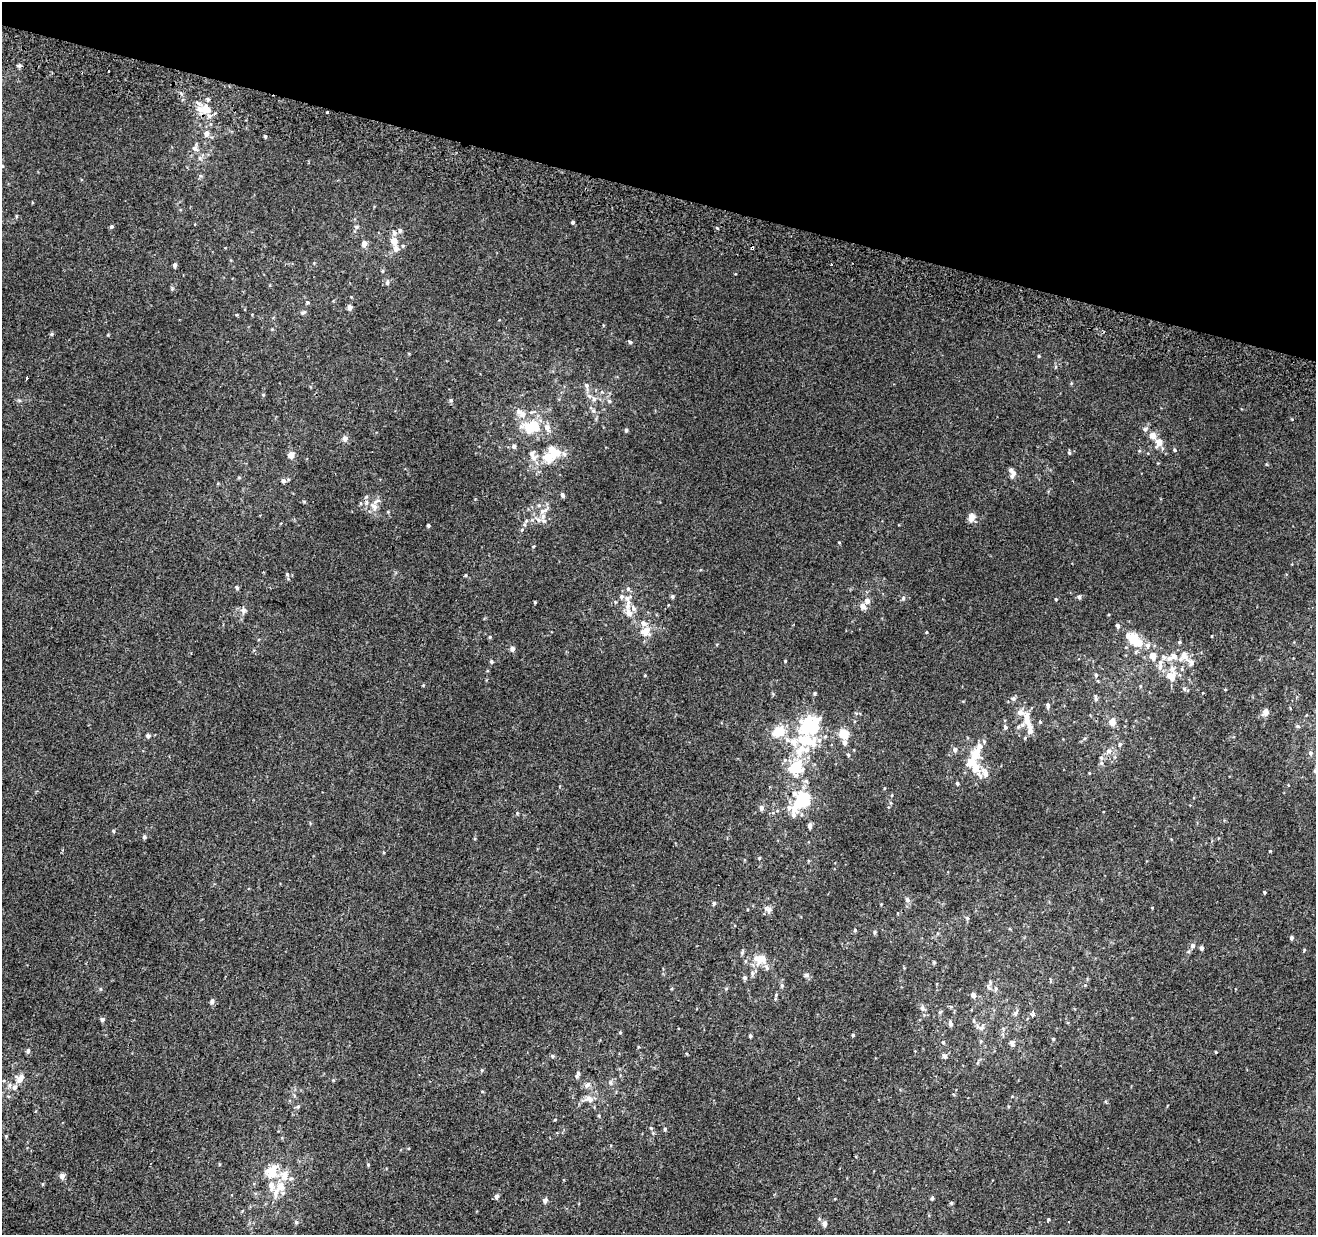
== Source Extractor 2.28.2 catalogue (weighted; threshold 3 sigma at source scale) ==
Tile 2 of 4 x 4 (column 2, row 1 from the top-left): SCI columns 1335-2648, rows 4024-5256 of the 5290 x 5516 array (HDU 1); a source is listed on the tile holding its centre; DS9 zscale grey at full resolution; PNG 1318 x 1237 px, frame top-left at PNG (2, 2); no overlay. Shown black and unused: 16% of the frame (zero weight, under 2 of 3 exposures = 2% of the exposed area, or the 3 px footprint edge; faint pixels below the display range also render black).
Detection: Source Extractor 2.28.2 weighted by HDU 2 'WHT'; one run over the whole footprint, this tile lists its part. Background 0.00623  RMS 0.0056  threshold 0.0254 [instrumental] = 3 sigma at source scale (4.5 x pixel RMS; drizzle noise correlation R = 1.50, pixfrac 1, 0.0396/0.0396 arcsec/px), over >= 5 px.
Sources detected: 224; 5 inside a brighter object's white glare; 2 cosmic-ray / hot-pixel residue — not listed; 32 inside a brighter listed object's ellipse — not listed separately; the other 185 listed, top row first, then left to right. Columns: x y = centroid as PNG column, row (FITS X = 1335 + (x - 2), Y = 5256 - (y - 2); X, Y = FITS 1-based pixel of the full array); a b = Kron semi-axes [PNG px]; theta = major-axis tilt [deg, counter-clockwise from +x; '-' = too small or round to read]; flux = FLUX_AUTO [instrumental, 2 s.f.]
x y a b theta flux
208 99 5 4 - 0.9
206 109 12 10 -25 9.3
327 112 3 3 - 3
206 134 7 6 - 2.1
265 136 4 3 - 0.71
195 148 10 5 -31 1.8
2 166 4 3 - 0.49
573 222 3 3 - 1.1
111 226 5 4 - 0.79
356 227 6 5 - 0.93
394 233 7 6 - 1.7
394 241 9 8 - 4.7
364 243 7 6 - 2.3
403 246 5 3 - 0.58
752 248 4 3 - 1.9
175 265 6 4 79 1.2
382 271 5 3 - 0.65
387 283 6 5 - 1.1
307 302 5 4 - 0.65
349 307 6 5 - 2.1
303 313 8 5 11 1
51 334 5 5 - 0.73
630 342 5 4 - 0.8
1039 356 4 3 - 0.57
27 378 3 3 - 2.1
586 385 7 6 - 1.6
263 395 5 4 - 0.54
594 399 7 6 - 1.8
451 400 5 5 - 0.76
609 401 5 5 - 0.78
521 413 17 9 -34 5.1
531 427 25 16 7 17
1145 429 7 6 - 1.3
626 430 5 4 - 0.98
1153 435 9 8 - 3.4
345 438 7 7 - 1.9
1159 442 11 9 61 4.3
514 446 6 5 - 1.2
1174 450 5 4 - 0.83
1069 453 5 4 - 0.76
291 455 7 7 - 3.3
534 458 10 8 -25 3.1
549 458 17 13 31 10
1013 475 12 6 61 2.3
283 481 6 5 - 1.3
562 495 5 4 - 1.3
304 501 6 3 -19 0.56
374 506 11 8 -43 3.9
543 516 9 7 73 2.7
971 518 9 7 79 3.8
526 521 5 4 - 0.76
428 525 3 3 - 0.86
839 542 4 3 - 0.38
466 575 4 3 - 0.52
237 588 5 5 - 0.97
628 589 6 5 - 1
672 597 5 4 - 1
1079 597 5 5 - 1.1
627 598 10 8 13 2.8
903 598 5 5 - 0.94
1056 599 4 3 - 0.51
867 601 6 6 - 2.4
535 602 3 3 - 0.5
863 606 6 6 - 3.1
243 610 9 7 88 1.8
629 613 10 8 -67 3.1
1118 626 5 4 - 1.6
645 631 16 12 16 6
926 632 4 3 - 0.47
1212 636 3 2 - 0.37
490 637 5 3 - 0.55
1135 640 16 10 -36 14
512 649 5 5 - 1.9
1184 655 16 9 -65 5.2
1153 656 7 6 - 4.6
1174 656 12 9 -26 3.8
491 661 5 4 - 0.86
785 661 3 3 - 0.48
1160 667 10 7 88 2.7
645 675 3 3 - 0.43
1096 675 5 5 - 0.89
1171 676 13 10 -34 6.9
1140 686 5 3 - 0.54
1184 689 6 5 - 0.99
1225 689 4 3 - 0.4
815 693 4 4 - 0.82
1013 698 6 6 - 1.1
1096 698 8 4 -84 1.1
1048 705 6 4 -79 1.3
1020 712 9 8 - 2.8
1265 712 8 6 72 3
1027 720 15 7 -86 6.6
1040 722 5 3 - 0.47
1112 722 7 6 - 5
807 726 18 13 80 29
1298 726 6 4 -21 0.8
1005 727 6 5 - 1.3
779 731 13 12 - 10
844 734 10 8 -37 9.1
148 736 5 5 - 1.3
825 736 5 5 - 0.92
794 742 14 10 -73 6.1
1120 744 5 5 - 0.89
955 750 5 5 - 1.9
1109 751 8 7 - 2.3
976 752 38 11 63 12
1310 753 6 6 - 1.3
848 755 5 4 - 0.83
1101 763 6 5 - 1
795 768 22 17 33 19
1315 771 5 4 - 0.94
985 773 18 15 3 5.7
957 783 4 3 - 0.91
1288 785 4 2 - 0.33
794 793 17 10 -7 5.4
892 795 5 3 - 0.42
804 799 11 8 -83 16
762 808 7 6 - 1.4
793 815 20 9 62 3.5
810 826 5 4 - 2.1
113 831 6 4 -88 0.55
144 837 5 5 - 0.94
1270 851 3 3 - 0.36
759 858 4 3 - 0.46
1264 892 4 3 - 0.66
907 900 6 6 - 1.7
714 903 5 4 - 1
768 909 12 7 -40 2.2
967 918 5 4 - 0.81
855 930 4 4 - 0.65
875 932 6 4 89 0.85
1291 938 4 4 - 1.3
1192 946 6 6 - 1.6
1201 948 4 4 - 1.5
742 952 7 5 70 0.87
761 958 17 14 16 8.3
806 975 7 6 - 1.3
745 978 6 5 - 1.1
782 985 6 5 - 0.91
996 988 7 5 89 1.3
973 995 6 6 - 1.7
775 999 5 4 - 0.59
212 1001 6 6 - 1.3
922 1008 8 6 -55 1.5
940 1012 6 3 18 0.65
1016 1012 9 5 63 1.3
1033 1014 5 4 - 5.6
102 1019 5 5 - 1.3
950 1024 8 5 -83 1.3
981 1028 10 5 63 1.8
620 1033 5 3 - 0.49
853 1035 4 4 - 0.8
750 1036 4 4 - 0.78
1053 1039 4 3 - 0.61
981 1041 5 3 - 0.57
943 1042 5 4 - 0.76
1012 1042 7 6 - 1.8
28 1051 6 5 - 1.3
1216 1052 3 3 - 0.47
552 1056 5 4 - 0.78
945 1056 7 5 -53 1.6
482 1070 5 4 - 0.64
577 1075 9 4 69 1.4
20 1078 13 9 49 4.4
610 1083 7 5 -88 1.3
9 1085 7 5 70 1.4
587 1085 10 6 44 2
589 1099 14 8 -21 3.4
298 1106 5 5 - 0.84
651 1128 5 4 - 0.59
665 1129 5 4 - 0.62
6 1136 5 4 - 0.57
368 1164 5 4 - 0.59
271 1173 16 14 -55 9.4
62 1176 7 6 - 2
43 1184 5 3 - 0.47
281 1186 13 10 81 6.5
496 1196 5 4 - 1.9
932 1198 4 4 - 0.72
545 1200 6 6 - 1.4
951 1203 5 4 - 0.64
1048 1219 4 3 - 0.59
296 1222 5 5 - 0.85
1069 1222 3 3 - 1
825 1224 7 5 88 1.8
Overlapping masked pixels (flux is a lower limit): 3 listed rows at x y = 206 109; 327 112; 752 248
Isophote crosses this tile's border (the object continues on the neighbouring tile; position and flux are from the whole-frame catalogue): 2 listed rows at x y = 2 166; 1315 771
Unlisted compact peaks at least as high as the median listed source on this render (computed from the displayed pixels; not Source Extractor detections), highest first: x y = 287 574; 517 813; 172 288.